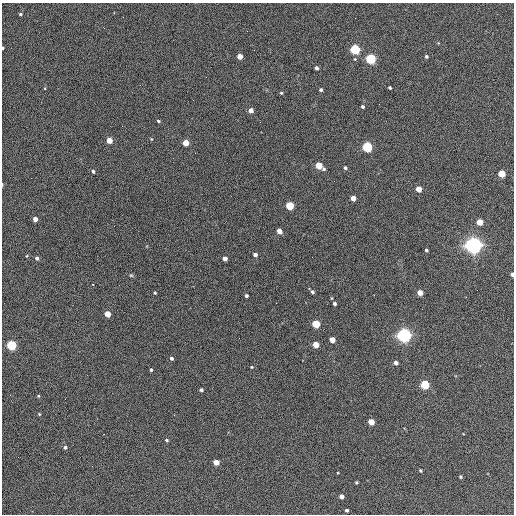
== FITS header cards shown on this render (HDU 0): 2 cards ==
NAXIS1  =                  512 / Axis length
NAXIS2  =                  512 / Axis length

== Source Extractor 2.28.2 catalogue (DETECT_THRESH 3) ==
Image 512 x 512 px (HDU 0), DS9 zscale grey, 1 PNG px = 1 image px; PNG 516 x 516 px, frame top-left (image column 1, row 512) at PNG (2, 3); no overlay
Background 392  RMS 21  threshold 63.9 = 3 sigma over >= 5 px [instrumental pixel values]
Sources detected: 69; all 69 listed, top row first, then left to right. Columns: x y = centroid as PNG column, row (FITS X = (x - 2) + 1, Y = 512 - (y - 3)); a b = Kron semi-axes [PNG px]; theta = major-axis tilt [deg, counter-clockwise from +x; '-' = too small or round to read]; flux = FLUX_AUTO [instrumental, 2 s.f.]
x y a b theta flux
20 14 4 3 - 2.0e+03
3 48 3 2 - 1.8e+03
355 49 5 5 - 1.7e+05
240 56 4 4 - 1.8e+04
426 56 3 3 - 2.7e+03
371 59 5 4 - 2.1e+05
316 68 4 3 - 4.3e+03
206 77 2 2 - 6.4e+02
390 88 3 3 - 2.3e+03
321 90 3 3 - 3.2e+03
281 93 4 4 - 1.5e+03
363 107 4 3 - 2.9e+03
251 110 4 4 - 1.2e+04
158 121 4 3 - 1.9e+03
151 139 4 3 - 1.1e+03
109 140 4 4 - 2.7e+04
186 143 4 4 - 2.3e+04
367 147 5 4 - 2.0e+05
319 166 5 4 - 3.7e+04
345 168 4 3 - 2.6e+03
324 169 4 4 - 2.5e+03
93 171 4 3 - 2.7e+03
502 174 4 4 - 4.4e+04
2 185 4 2 - 1.4e+03
419 189 4 4 - 2.2e+04
353 198 4 4 - 1.6e+04
290 206 5 4 - 7.3e+04
35 219 4 4 - 1.2e+04
480 222 4 4 - 2.8e+04
279 231 4 4 - 1.4e+04
473 245 6 6 - 1.0e+06
426 250 3 3 - 2.2e+03
255 255 4 4 - 5.8e+03
27 256 4 3 - 1.1e+03
312 257 2 2 - 6.2e+02
37 258 4 4 - 3.6e+03
225 259 4 4 - 9.1e+03
512 274 4 3 - 4.6e+03
131 275 5 4 - 1.6e+03
93 284 3 2 - 2.4e+03
312 292 4 3 - 3.0e+03
155 293 3 3 - 1.9e+03
420 293 4 4 - 1.8e+04
246 296 3 3 - 3.5e+03
276 303 2 2 - 6.2e+02
334 303 4 3 - 3.6e+03
107 314 4 4 - 2.6e+04
316 324 5 4 - 6.8e+04
404 335 5 5 - 6.9e+05
332 340 4 4 - 1.9e+04
11 345 5 5 - 1.6e+05
316 345 4 4 - 2.5e+04
172 358 4 3 - 3.1e+03
396 363 4 4 - 6.4e+03
251 367 3 3 - 1.2e+03
151 370 3 3 - 2.3e+03
425 385 5 4 - 1.1e+05
201 390 4 3 - 3.4e+03
38 396 4 4 - 1.4e+03
39 414 4 4 - 1.3e+03
371 422 4 4 - 2.9e+04
166 440 4 3 - 2.3e+03
65 447 4 4 - 2.8e+03
216 462 4 4 - 1.7e+04
420 470 3 3 - 1.8e+03
460 477 3 3 - 2.1e+03
356 482 3 3 - 2.0e+03
341 496 4 4 - 8.6e+03
347 510 3 3 - 2.9e+03
At the frame edge (FLAGS 8, measured only in part): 3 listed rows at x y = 3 48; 2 185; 512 274